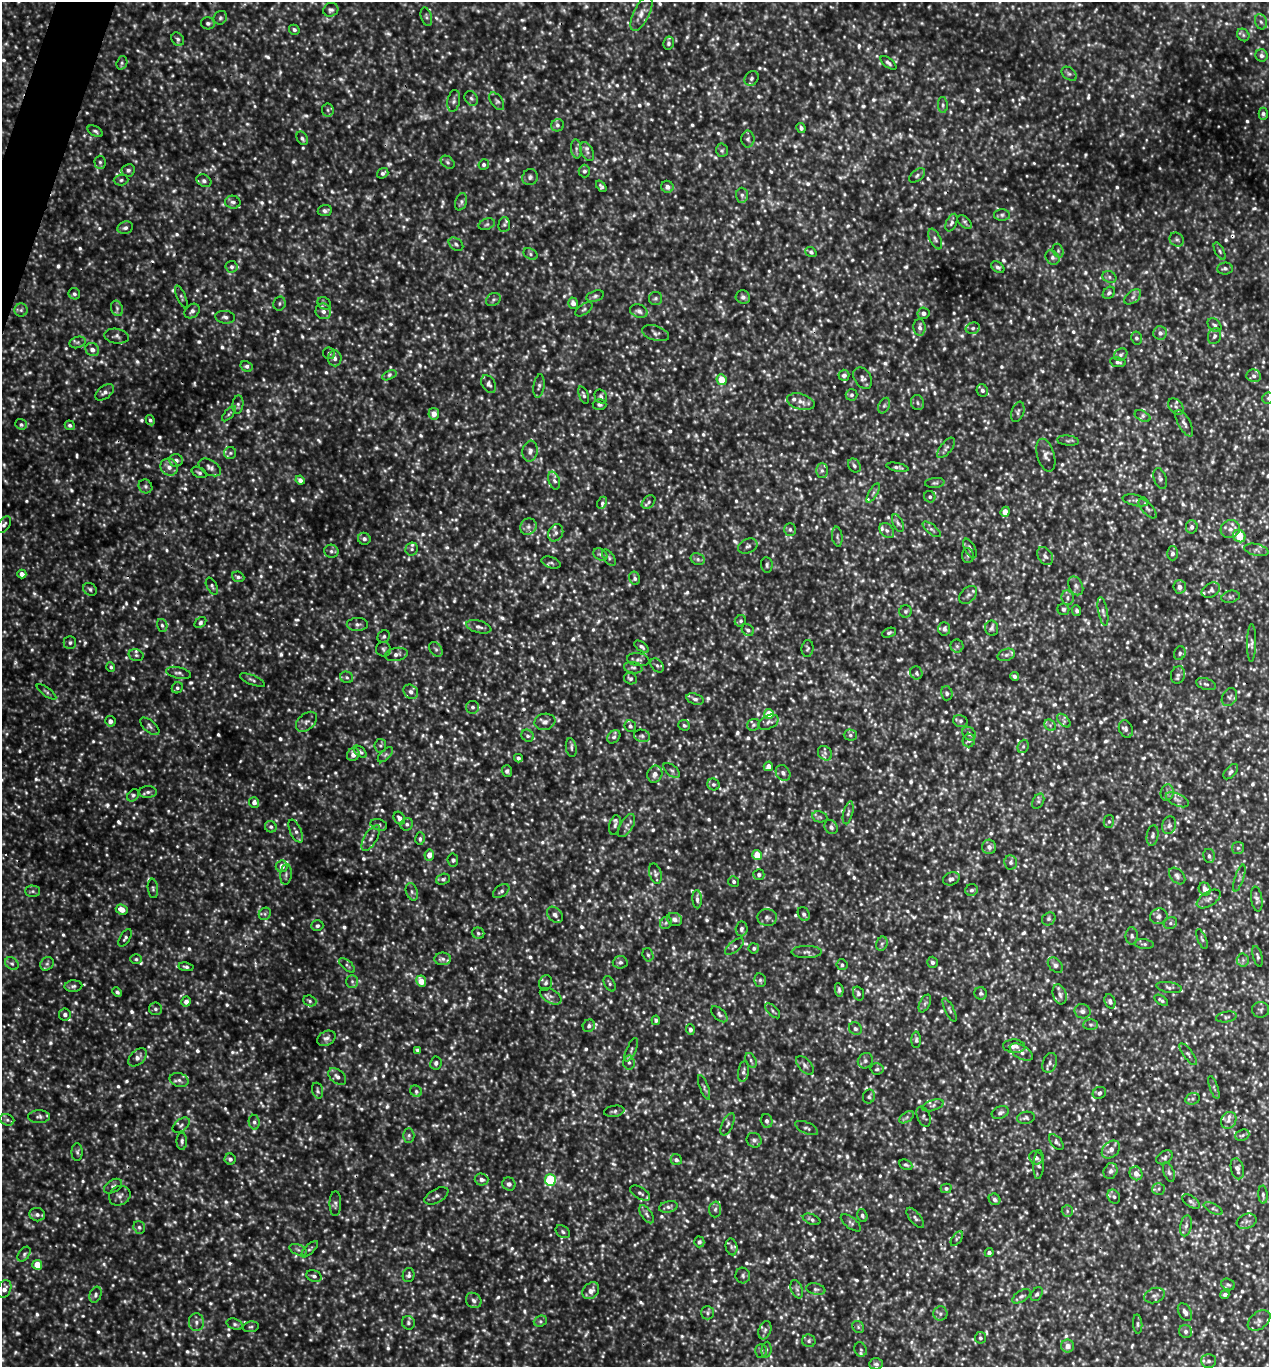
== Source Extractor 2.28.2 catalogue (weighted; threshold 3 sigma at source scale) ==
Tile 11 of 4 x 4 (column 3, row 3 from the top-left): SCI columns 2673-3939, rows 1368-2732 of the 5499 x 5490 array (HDU 1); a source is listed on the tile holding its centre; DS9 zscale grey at full resolution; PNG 1271 x 1369 px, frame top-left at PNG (2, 2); each listed source drawn as its Kron ellipse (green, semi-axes under 4 px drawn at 4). Shown black and unused: <1% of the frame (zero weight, under 3 of 5 exposures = <1% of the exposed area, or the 3 px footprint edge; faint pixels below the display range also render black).
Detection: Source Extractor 2.28.2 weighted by HDU 2 'WHT'; one run over the whole footprint, this tile lists its part. Background 0.285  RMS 0.058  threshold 0.262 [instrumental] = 3 sigma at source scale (4.5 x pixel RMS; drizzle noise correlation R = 1.50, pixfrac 1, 0.05/0.05 arcsec/px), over >= 5 px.
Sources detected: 1965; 87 too faint to see at this stretch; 4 cosmic-ray / hot-pixel residue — neither listed nor drawn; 33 inside a brighter listed object's ellipse — not listed separately; of the other 1841, all 500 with FLUX_AUTO >= 12.7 (the completeness limit of this list) listed and drawn (1341 fainter detections not listed), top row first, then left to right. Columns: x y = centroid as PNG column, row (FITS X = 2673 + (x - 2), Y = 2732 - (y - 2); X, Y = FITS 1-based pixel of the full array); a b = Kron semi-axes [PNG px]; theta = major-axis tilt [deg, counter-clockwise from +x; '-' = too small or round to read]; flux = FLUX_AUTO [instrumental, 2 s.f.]
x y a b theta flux
331 10 8 6 26 19
641 13 19 7 64 46
426 17 9 5 -74 15
220 18 7 6 - 14
1261 22 8 6 -71 16
208 23 7 6 - 16
294 30 5 4 - 15
1243 35 7 5 -48 13
178 39 7 5 -52 16
668 43 6 5 - 14
1261 55 6 6 - 18
122 63 7 5 71 14
888 63 9 4 -38 16
1069 74 8 6 -38 16
751 78 8 6 49 17
471 98 8 6 -55 16
454 101 11 6 80 19
497 101 10 6 -55 17
943 105 8 5 -88 13
328 110 6 6 - 15
1263 114 6 4 90 13
558 125 6 6 - 16
801 128 5 4 - 15
95 131 8 5 -30 14
302 138 7 5 -60 16
748 139 8 6 90 17
576 149 9 5 -84 17
722 150 7 5 87 13
587 152 10 6 -64 22
100 162 6 5 - 13
448 162 8 5 -41 16
484 165 5 5 - 13
128 170 7 6 - 16
584 171 6 6 - 16
383 173 6 5 - 15
917 175 9 5 39 15
530 177 8 7 - 18
121 180 7 5 2 13
204 181 8 6 -30 20
601 186 6 4 -50 14
667 187 6 6 - 28
742 195 7 6 - 18
233 202 8 6 -11 19
461 202 9 5 71 16
325 211 7 5 6 20
1002 215 8 6 0 15
965 222 8 5 -40 14
952 223 9 5 67 17
487 224 8 5 19 14
504 225 7 6 - 14
125 228 8 6 18 19
935 239 11 5 -64 19
1177 240 7 6 - 15
456 244 8 5 -37 16
1058 251 7 5 -71 13
1220 251 9 4 -61 13
811 252 6 5 - 14
530 254 7 5 -29 14
1052 257 8 6 -46 19
232 267 6 6 - 15
998 267 7 5 -34 17
1225 268 8 6 5 15
1109 277 7 5 -24 15
1109 293 7 5 42 14
74 294 6 5 - 14
595 296 9 5 16 16
181 297 12 4 -66 13
743 297 7 6 - 20
1133 297 10 6 38 21
655 298 6 6 - 14
493 300 8 6 37 14
279 303 7 6 - 13
324 303 7 5 -39 15
573 303 6 4 -71 32
117 308 8 5 -70 17
584 309 10 5 35 14
21 310 6 6 - 17
192 311 8 6 41 23
323 311 8 7 - 31
639 311 9 6 -19 23
923 313 6 5 - 26
225 317 10 6 -9 20
1215 325 8 5 -43 15
920 327 8 6 -87 24
973 328 7 5 14 14
656 333 14 7 -17 23
1160 333 7 6 - 24
116 336 12 7 -8 23
1214 336 8 6 70 19
1136 338 6 5 - 15
78 342 8 5 18 16
92 349 7 6 - 36
329 353 6 5 - 14
1121 355 7 6 - 16
335 358 8 6 -85 27
1118 362 8 5 -9 15
246 366 6 5 - 15
389 375 8 4 24 14
844 375 5 5 - 20
1254 376 7 6 - 20
863 378 11 8 -56 24
722 380 5 5 - 110
489 384 10 6 -60 20
539 386 12 5 82 19
982 390 6 5 - 17
105 392 11 6 37 25
584 395 9 4 -69 14
852 395 6 6 - 15
601 396 7 6 - 17
1268 398 6 5 - 14
801 402 14 7 -15 41
917 403 7 6 - 16
238 404 9 5 83 15
599 404 7 5 -4 14
884 406 8 5 62 15
1176 407 9 6 -49 20
1018 412 10 6 71 17
229 414 9 4 49 13
434 414 6 5 - 49
1142 416 8 5 -27 18
150 420 5 4 - 14
1184 423 15 6 -61 27
21 424 6 5 - 15
70 425 5 4 - 15
1068 441 11 5 -6 14
946 448 12 5 52 20
530 451 10 7 81 29
230 453 6 6 - 14
1046 455 17 8 -73 36
176 460 7 6 - 27
854 465 7 5 -56 16
169 467 9 8 - 39
210 467 12 7 -31 29
897 467 11 4 -11 17
822 471 7 6 - 14
199 472 8 5 -27 14
1160 479 11 6 -72 20
300 480 5 4 - 26
554 481 9 5 -72 22
935 483 10 5 5 13
145 486 7 6 - 16
873 493 11 3 60 14
930 497 6 5 - 15
1136 500 13 5 -12 21
649 502 8 5 45 15
602 503 6 4 63 14
1148 509 12 5 -48 19
1005 512 5 4 - 57
898 523 9 5 -65 17
4 525 9 6 55 19
528 527 9 7 47 25
1192 527 7 6 - 21
790 529 6 6 - 15
932 529 11 4 -39 18
1230 529 10 9 - 36
887 530 8 6 -49 21
556 533 9 7 58 26
1239 536 6 5 - 140
837 537 10 5 -82 15
364 539 6 6 - 20
748 546 10 7 22 21
970 548 10 5 -63 18
412 549 6 6 - 14
1256 550 12 6 -13 24
331 551 7 6 - 15
1172 553 7 5 89 18
600 554 7 5 -33 15
968 555 7 6 - 15
1045 556 10 7 -57 23
609 557 9 5 -54 16
698 559 7 5 -23 16
551 563 10 5 -19 15
767 565 8 5 -84 15
22 574 4 4 - 33
238 577 6 5 - 15
635 578 6 5 - 18
212 586 9 5 -62 13
1076 586 10 7 -65 23
1180 587 6 6 - 34
90 589 7 6 - 16
1211 590 10 7 30 21
968 595 10 7 44 24
1231 597 9 6 13 14
1067 598 7 6 - 19
1063 609 6 6 - 14
905 611 6 6 - 14
1077 611 5 4 - 15
1103 612 14 4 -79 22
740 621 6 5 - 13
200 622 6 4 42 15
357 624 11 6 2 23
162 625 6 5 - 14
479 627 13 6 -15 22
992 628 7 6 - 16
944 629 6 6 - 20
748 630 7 5 -45 17
889 633 7 4 22 13
384 636 6 6 - 14
70 643 6 6 - 17
1252 643 19 4 89 20
957 646 6 6 - 14
641 647 8 4 -34 17
807 648 8 6 84 13
383 649 7 7 - 16
436 649 8 5 -50 15
1180 653 7 5 69 14
396 654 11 6 9 29
136 655 7 5 -15 13
1006 655 9 6 19 18
638 660 11 6 -9 20
657 665 8 5 -48 15
111 667 5 4 - 13
633 668 9 5 -10 18
178 673 13 5 -13 20
916 673 7 6 - 14
1178 675 9 7 74 19
1014 676 4 3 - 16
347 677 6 5 - 14
630 679 7 5 -26 13
252 680 13 4 -23 17
1206 684 10 5 -16 18
177 688 6 5 - 13
46 692 12 3 -35 13
411 692 8 6 -41 23
947 693 7 5 -76 17
1229 697 9 7 61 19
695 699 9 5 -16 19
472 707 6 6 - 16
769 714 5 5 - 130
110 721 5 5 - 26
960 721 7 6 - 16
1064 721 8 5 -46 16
306 722 12 8 41 29
545 722 10 8 10 29
768 722 11 6 25 24
684 725 6 5 - 13
754 725 6 5 - 13
1050 725 6 5 - 13
150 726 11 6 -40 20
630 726 6 5 - 15
1126 729 9 6 -68 19
969 734 7 6 - 18
850 735 6 5 - 15
528 736 6 5 - 14
642 736 8 6 -12 17
614 737 7 5 44 15
969 741 7 6 - 17
380 746 6 6 - 13
1023 746 7 5 69 13
571 748 9 5 -81 16
360 752 7 4 -42 13
825 753 8 6 -47 20
353 755 6 6 - 34
385 755 9 5 45 15
518 758 4 4 - 16
768 766 5 4 - 38
672 770 10 5 -40 15
507 771 5 5 - 15
1231 772 9 5 48 17
783 773 8 6 -55 20
655 774 8 7 - 35
713 784 6 5 - 13
148 792 9 6 1 20
1167 793 8 6 75 19
133 795 7 5 50 14
1177 800 12 6 -25 26
1038 801 8 5 62 13
254 802 5 5 - 32
848 813 12 4 76 16
820 817 8 5 -10 13
399 818 7 5 -57 26
1109 821 6 5 - 13
407 824 6 6 - 15
379 825 8 5 -16 13
615 825 10 5 77 19
1169 825 9 7 72 19
626 826 13 6 58 27
271 827 6 5 - 14
831 827 7 6 - 20
296 831 12 5 -65 23
1152 835 10 6 80 18
371 838 14 6 59 30
420 838 6 5 - 13
989 847 7 7 - 27
1238 848 6 6 - 13
429 855 5 5 - 45
757 855 5 4 - 90
1209 856 7 6 - 18
453 860 6 5 - 13
1011 862 7 6 - 17
282 866 6 6 - 44
286 874 10 5 85 17
655 874 10 6 -73 18
759 875 5 5 - 19
1177 876 10 6 -46 22
1239 878 14 4 72 19
443 879 7 5 18 14
951 879 8 6 21 22
734 881 5 5 - 14
153 888 10 5 -84 13
1205 889 6 6 - 40
972 890 6 5 - 16
33 891 7 5 0 15
501 891 9 5 37 16
412 892 9 5 -72 17
697 899 9 4 -87 21
1209 899 13 7 32 31
1257 899 12 5 -81 21
122 909 6 5 - 57
265 914 6 5 - 13
804 914 7 5 -61 18
555 915 9 6 -46 23
1159 916 9 7 18 25
767 917 10 8 -6 23
675 919 7 6 - 28
1049 919 7 6 - 15
666 923 6 5 - 14
1170 923 7 5 23 15
317 926 6 5 - 14
741 929 7 6 - 18
478 933 6 5 - 13
1132 936 8 6 -88 17
125 938 10 5 60 15
1202 939 10 4 -68 14
882 944 7 5 68 14
1144 944 9 4 -5 14
734 946 11 5 40 17
754 948 5 5 - 14
807 952 15 6 0 26
648 955 7 5 -72 13
1258 956 11 4 -75 14
136 959 6 5 - 13
443 959 8 6 0 22
1243 960 6 6 - 15
620 962 7 6 - 18
932 962 5 5 - 17
12 964 7 5 -40 15
47 964 7 6 - 18
347 965 10 4 -39 14
842 965 5 5 - 14
1055 965 9 6 -47 20
186 967 7 4 -9 13
760 980 7 5 -78 14
352 981 6 5 - 15
421 981 6 5 - 82
546 983 8 6 70 17
610 984 8 5 -60 13
73 986 9 5 2 17
1169 987 13 5 -9 18
839 990 7 4 -80 13
117 992 5 4 - 13
858 993 7 5 -72 16
981 993 6 6 - 13
1060 994 10 6 -72 25
551 996 12 6 -30 25
1161 1000 8 4 -33 13
310 1001 7 5 -19 13
1110 1001 7 5 -70 18
186 1002 5 5 - 29
925 1003 9 5 63 16
155 1009 6 6 - 16
949 1010 13 4 -63 15
1261 1010 8 8 - 17
773 1011 9 4 -44 15
1082 1011 8 7 - 27
65 1014 6 6 - 22
719 1014 10 5 -44 17
1226 1017 10 5 10 16
656 1020 5 4 - 14
1091 1025 7 5 0 13
589 1026 6 6 - 19
690 1029 5 4 - 19
855 1029 6 6 - 18
326 1038 10 7 28 24
916 1040 8 5 90 14
1014 1046 11 7 -4 36
418 1050 4 3 - 16
631 1050 12 4 66 18
1021 1052 13 6 -30 32
1188 1054 13 5 -54 17
137 1057 11 7 45 34
751 1060 8 5 -63 14
865 1061 8 7 - 20
629 1062 7 5 -85 16
436 1063 6 5 - 16
1050 1063 10 7 70 21
805 1065 11 6 -48 22
877 1069 6 5 - 13
743 1072 10 5 81 17
337 1077 10 6 -39 28
179 1080 9 7 -19 24
704 1087 13 4 -69 17
1214 1087 12 3 -71 13
318 1091 8 5 -73 14
416 1091 6 5 - 14
1099 1093 7 6 - 18
869 1097 7 6 - 14
1193 1099 7 5 21 14
933 1105 11 5 18 19
614 1111 10 5 9 16
1000 1113 9 6 21 19
39 1117 11 6 0 21
907 1117 8 5 32 15
924 1117 10 6 -65 16
1026 1118 9 6 9 16
7 1120 7 5 -20 15
1229 1120 9 7 56 24
767 1121 7 5 -75 18
254 1122 7 5 -81 17
728 1124 12 5 64 19
181 1125 10 6 39 17
807 1128 12 5 -24 18
409 1135 7 5 -89 14
1242 1135 7 5 21 14
754 1140 8 7 - 17
182 1141 8 5 -90 16
1056 1142 9 5 -49 15
1111 1149 10 7 45 41
77 1152 9 5 -90 15
1164 1157 9 6 32 16
1036 1158 7 6 - 25
230 1159 5 5 - 20
676 1160 6 5 - 20
906 1165 7 5 -26 13
1039 1165 14 5 87 18
1237 1169 11 6 -78 32
1111 1171 8 6 66 22
1169 1172 10 5 -71 16
1136 1173 7 6 - 40
481 1179 7 6 - 26
550 1180 6 5 - 410
509 1184 7 6 - 24
113 1186 10 6 32 17
946 1188 5 5 - 14
1159 1189 6 6 - 14
640 1193 11 5 -32 17
1263 1195 9 4 -86 15
120 1196 11 9 29 28
436 1196 13 6 29 22
1114 1197 7 6 - 14
995 1199 6 5 - 17
1191 1202 10 5 -36 18
335 1204 12 6 89 19
668 1207 9 5 12 19
1213 1208 10 4 -28 15
715 1209 8 6 86 17
1067 1211 6 5 - 13
647 1214 10 5 -56 17
37 1215 8 6 -17 22
862 1215 6 5 - 13
915 1218 12 5 -51 20
812 1219 9 5 -21 16
1247 1221 10 7 21 27
851 1223 12 5 -37 17
1186 1226 10 5 79 22
139 1227 6 5 - 17
563 1232 8 5 -36 15
957 1239 8 4 56 13
699 1242 5 5 - 16
731 1247 8 5 -78 15
310 1249 11 4 44 13
298 1250 9 5 -21 16
989 1252 4 4 - 19
24 1254 8 5 55 14
37 1265 5 4 - 100
408 1275 7 5 79 18
743 1275 8 7 - 17
314 1276 8 5 -22 17
1228 1284 7 5 -22 13
4 1289 9 6 66 33
797 1289 9 5 -68 18
816 1289 10 5 -11 18
591 1291 9 7 46 43
1037 1294 7 5 56 16
95 1295 8 5 69 18
1225 1295 4 4 - 17
1021 1296 10 5 32 19
1154 1296 10 7 21 23
474 1300 8 7 - 22
1185 1312 9 6 -59 27
707 1313 7 6 - 14
940 1314 7 7 - 19
540 1321 7 5 20 13
1259 1321 13 8 38 32
196 1322 9 7 89 27
408 1323 7 6 - 16
235 1324 8 5 -18 15
1138 1324 9 4 -86 13
251 1327 8 5 10 13
858 1327 6 5 - 13
765 1330 9 6 70 21
1186 1331 7 6 - 19
980 1338 6 5 - 13
809 1341 7 6 - 15
1067 1346 6 6 - 37
861 1349 7 6 - 14
766 1350 8 5 84 14
761 1351 7 5 89 13
1209 1361 7 7 - 18
876 1364 7 5 3 17
Isophote crosses this tile's border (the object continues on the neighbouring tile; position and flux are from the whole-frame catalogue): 2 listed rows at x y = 1268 398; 4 1289
Unlisted compact peaks at least as high as the median listed source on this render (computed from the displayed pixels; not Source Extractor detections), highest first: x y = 108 805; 146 646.